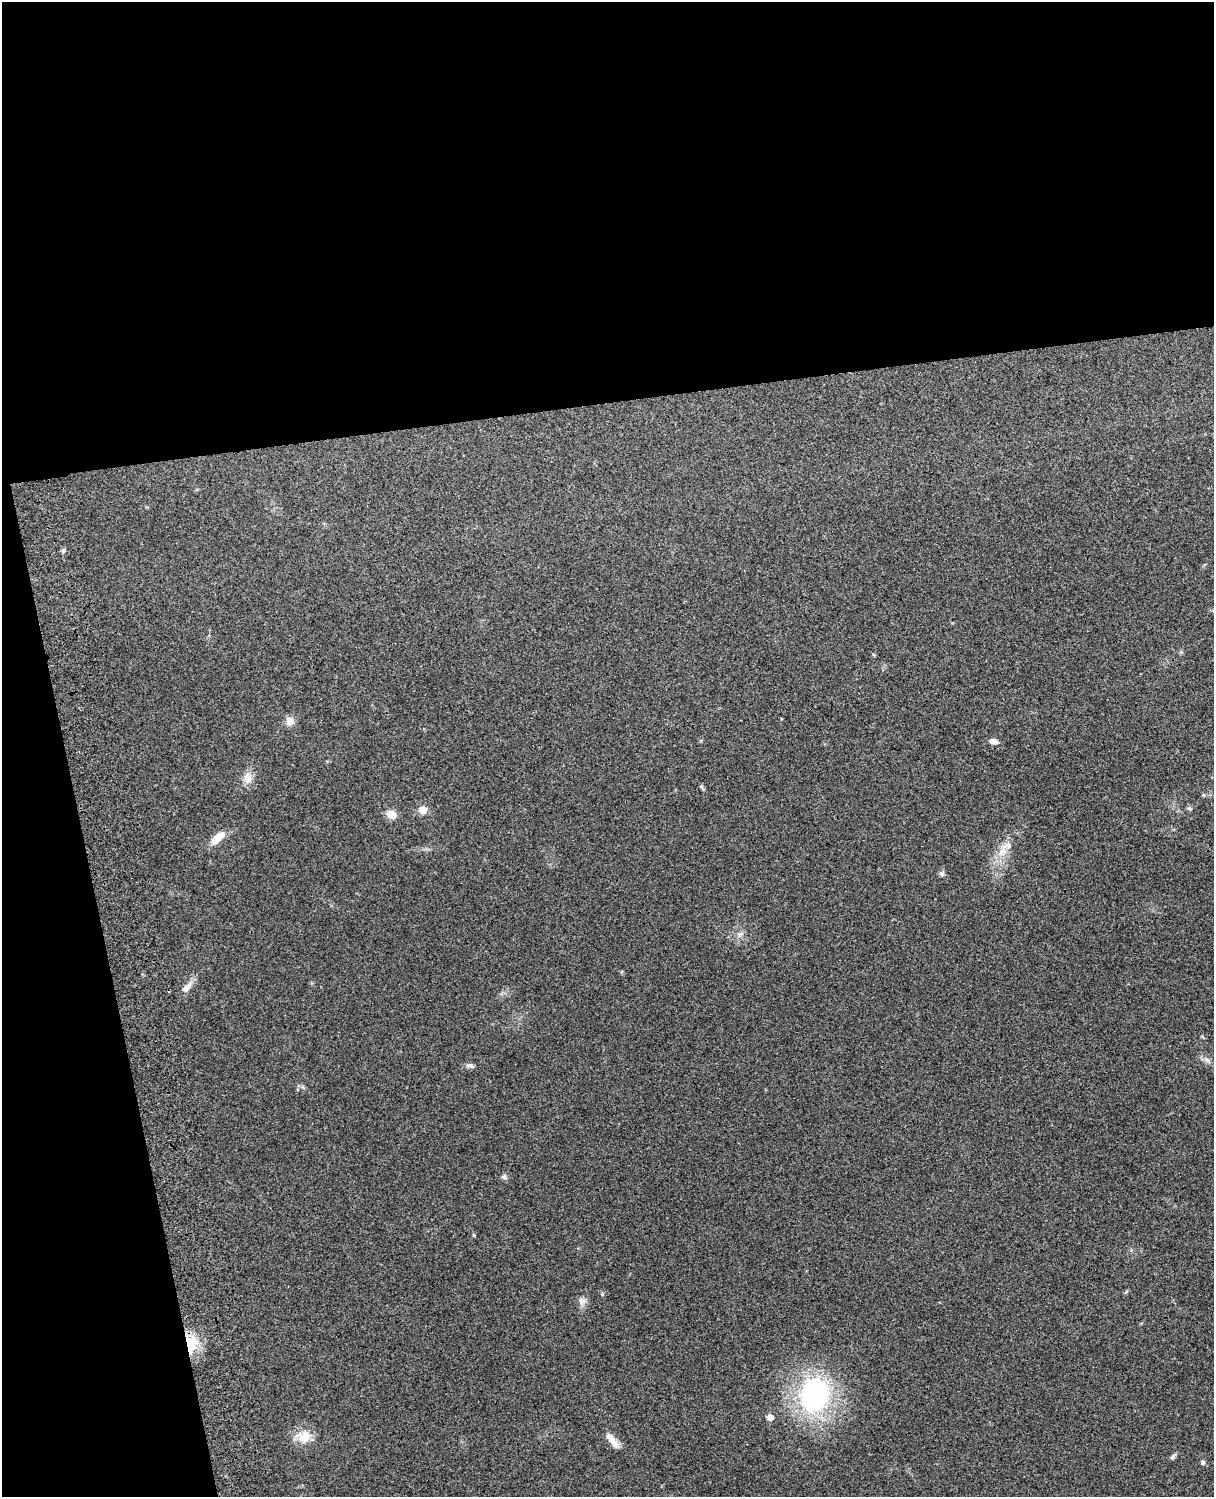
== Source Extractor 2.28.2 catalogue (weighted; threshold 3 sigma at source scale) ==
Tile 1 of 4 x 3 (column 1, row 1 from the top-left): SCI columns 119-1330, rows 3156-4650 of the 5087 x 4928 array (HDU 1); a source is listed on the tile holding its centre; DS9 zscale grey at full resolution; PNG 1216 x 1499 px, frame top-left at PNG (2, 2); no overlay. Shown black and unused: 33% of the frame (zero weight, under 3 of 4 exposures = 6% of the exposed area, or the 3 px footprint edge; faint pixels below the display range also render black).
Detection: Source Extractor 2.28.2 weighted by HDU 2 'WHT'; one run over the whole footprint, this tile lists its part. Background 0.281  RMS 0.0092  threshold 0.0415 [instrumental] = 3 sigma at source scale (4.5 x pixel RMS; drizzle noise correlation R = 1.50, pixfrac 1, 0.05/0.05 arcsec/px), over >= 5 px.
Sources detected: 25; all 25 listed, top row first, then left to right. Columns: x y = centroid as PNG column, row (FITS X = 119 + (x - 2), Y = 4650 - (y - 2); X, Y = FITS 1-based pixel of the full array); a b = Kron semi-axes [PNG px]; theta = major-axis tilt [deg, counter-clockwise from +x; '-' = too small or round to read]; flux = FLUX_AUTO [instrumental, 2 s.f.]
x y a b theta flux
63 551 6 5 - 1.9
290 721 10 9 - 7
993 741 10 6 -8 4.5
248 778 14 10 88 8.3
701 787 7 4 -46 1.4
1189 808 6 5 - 1.5
423 810 8 7 - 9
391 814 12 9 -22 8.4
218 838 19 8 40 13
1003 851 23 11 71 14
941 873 7 7 - 2.3
740 934 9 5 58 2.7
186 989 10 8 77 4.4
1207 1060 8 5 -44 2.6
470 1065 11 6 -3 2.8
504 1177 7 6 - 2
602 1294 5 4 - 1.1
582 1301 11 8 -36 4.4
190 1343 25 12 -79 26
814 1395 26 21 72 180
770 1417 5 5 - 7.3
304 1437 19 15 9 15
611 1439 19 9 -52 7.9
1172 1457 9 5 54 2
1203 1462 5 4 - 2.3
Overlapping masked pixels (flux is a lower limit): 1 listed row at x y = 190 1343
Unlisted compact peaks at least as high as the median listed source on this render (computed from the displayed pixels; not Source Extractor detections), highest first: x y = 474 1235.